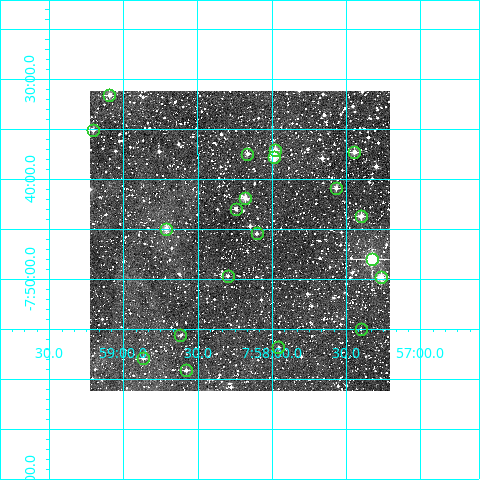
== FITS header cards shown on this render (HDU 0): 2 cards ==
NAXIS1  =                  300
NAXIS2  =                  300

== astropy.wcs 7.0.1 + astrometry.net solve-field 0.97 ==
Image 300 x 300 px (HDU 0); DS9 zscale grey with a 90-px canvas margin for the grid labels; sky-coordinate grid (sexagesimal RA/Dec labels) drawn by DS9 from the SOLVED WCS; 20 Tycho-2 reference stars matched to detected sources circled (green)
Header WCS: RA---TAN/DEC--TAN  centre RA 07:58:13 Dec -07:46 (119.55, -7.77 deg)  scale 6 arcsec/px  FOV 30.0' x 30.0'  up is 0 deg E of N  parity normal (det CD < 0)
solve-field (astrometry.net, Tycho-2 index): VERIFIED the header's WCS against the Tycho-2 star catalogue (20 matches, 0 conflicts) and refined it, rather than solving blind
Solved WCS: RA---TAN-SIP/DEC--TAN-SIP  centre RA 07:58:13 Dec -07:46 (119.55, -7.77 deg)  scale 6 arcsec/px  FOV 30.0' x 30.0'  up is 0 deg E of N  parity normal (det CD < 0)
The solver's refit moves the header's centre by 1.7 arcsec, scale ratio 1.001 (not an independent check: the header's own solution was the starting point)
Tycho-2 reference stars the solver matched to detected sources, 20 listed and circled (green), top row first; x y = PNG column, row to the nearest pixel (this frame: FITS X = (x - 90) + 1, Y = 300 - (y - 91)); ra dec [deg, ICRS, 3 dp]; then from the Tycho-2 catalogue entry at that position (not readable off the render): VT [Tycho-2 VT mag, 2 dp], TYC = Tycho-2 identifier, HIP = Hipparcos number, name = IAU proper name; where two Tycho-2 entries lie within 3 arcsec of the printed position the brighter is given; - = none
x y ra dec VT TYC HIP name
109 95 119.773 -7.527 10.78 5412-530-1 - -
93 130 119.801 -7.585 10.56 5412-199-1 - -
275 150 119.495 -7.618 10.23 5412-409-1 - -
354 152 119.361 -7.622 10.08 5412-42-1 - -
247 154 119.541 -7.625 10.70 5412-461-1 - -
274 157 119.497 -7.630 9.52 5412-442-1 - -
336 188 119.392 -7.682 11.10 5412-398-1 - -
245 198 119.545 -7.698 9.56 5412-120-1 - -
236 209 119.561 -7.717 10.54 5412-324-1 - -
361 216 119.350 -7.729 10.14 5412-64-1 - -
166 229 119.678 -7.750 10.08 5412-26-1 - -
257 233 119.526 -7.758 11.34 5412-653-1 - -
372 259 119.332 -7.800 7.66 5412-374-1 38878 -
228 276 119.574 -7.828 11.58 5412-1077-1 - -
381 277 119.316 -7.831 9.93 5412-1018-1 - -
361 329 119.350 -7.916 11.53 5412-794-1 - -
180 335 119.654 -7.927 11.72 5412-827-1 - -
278 347 119.489 -7.948 11.57 5412-799-1 - -
143 358 119.717 -7.965 11.53 5412-966-1 - -
186 370 119.644 -7.986 11.34 5412-127-1 - -